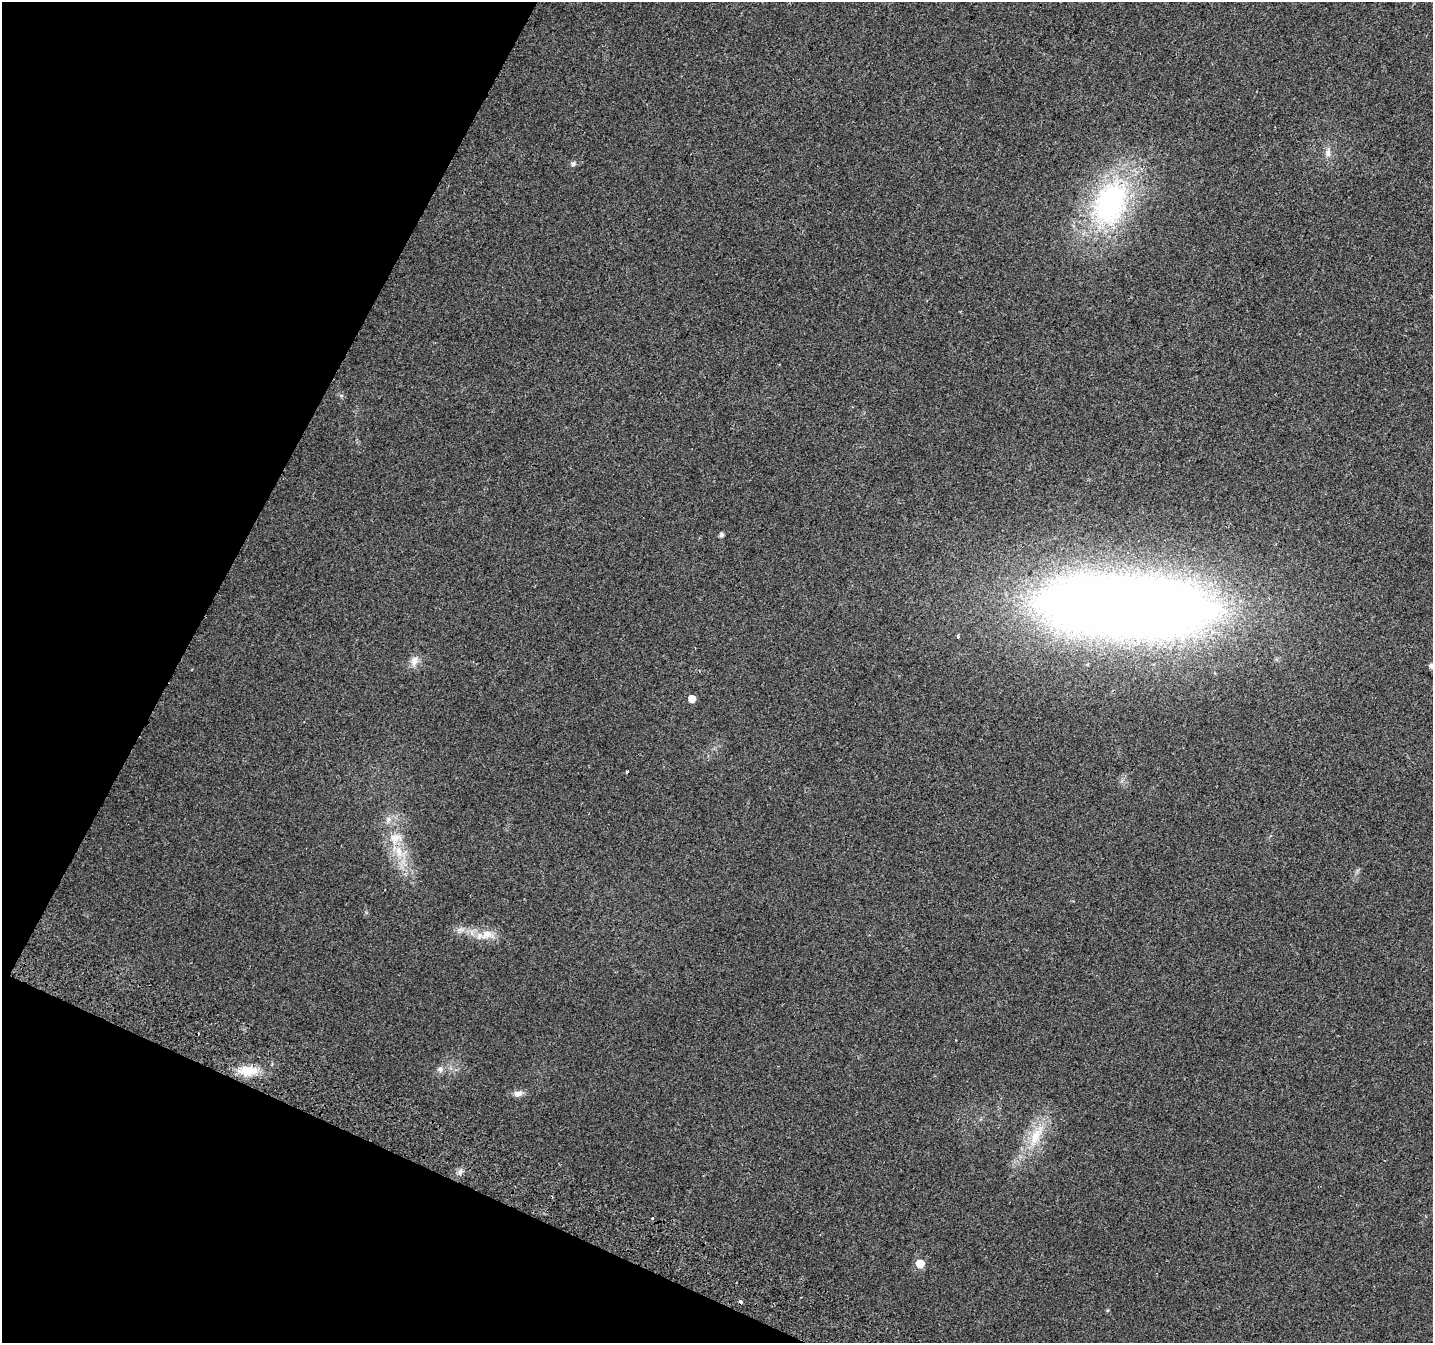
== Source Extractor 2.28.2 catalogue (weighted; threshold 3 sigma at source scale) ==
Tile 9 of 4 x 4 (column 1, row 3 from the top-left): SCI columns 38-1468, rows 1663-3003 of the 5790 x 5939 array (HDU 1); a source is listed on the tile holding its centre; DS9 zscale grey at full resolution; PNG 1435 x 1345 px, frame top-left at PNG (2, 2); no overlay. Shown black and unused: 22% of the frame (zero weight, under 2 of 3 exposures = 3% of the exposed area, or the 3 px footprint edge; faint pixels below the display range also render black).
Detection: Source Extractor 2.28.2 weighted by HDU 2 'WHT'; one run over the whole footprint, this tile lists its part. Background 0.05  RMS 0.0078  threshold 0.0351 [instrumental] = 3 sigma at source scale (4.5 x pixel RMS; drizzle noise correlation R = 1.50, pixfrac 1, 0.0396/0.0396 arcsec/px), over >= 5 px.
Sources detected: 23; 1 cosmic-ray / hot-pixel residue — not listed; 1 inside a brighter listed object's ellipse — not listed separately; the other 21 listed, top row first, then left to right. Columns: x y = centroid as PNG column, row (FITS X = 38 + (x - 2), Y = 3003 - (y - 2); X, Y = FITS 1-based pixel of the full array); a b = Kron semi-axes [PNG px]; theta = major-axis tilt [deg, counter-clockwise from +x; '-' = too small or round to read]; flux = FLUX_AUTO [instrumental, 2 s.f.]
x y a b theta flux
1328 153 12 7 86 4.1
573 164 7 6 - 1.8
1110 203 50 34 68 160
721 535 5 4 - 2.4
1126 606 160 55 -3 1200
958 636 3 3 - 2.2
414 661 15 9 77 5.8
1431 666 5 5 - 2.7
692 699 5 5 - 9.4
627 772 3 3 - 2.1
388 819 8 6 70 2.9
395 838 18 14 16 12
460 930 7 4 -18 2.2
487 934 17 12 27 9.4
440 1069 8 7 - 2.4
248 1071 21 11 0 17
517 1094 9 7 6 4.2
1036 1136 28 12 63 21
460 1172 7 6 - 2.4
920 1263 5 5 - 21
740 1302 4 3 - 4.4
Overlapping masked pixels (flux is a lower limit): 1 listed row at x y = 740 1302
Isophote crosses this tile's border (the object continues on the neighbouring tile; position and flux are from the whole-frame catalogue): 1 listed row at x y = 1431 666